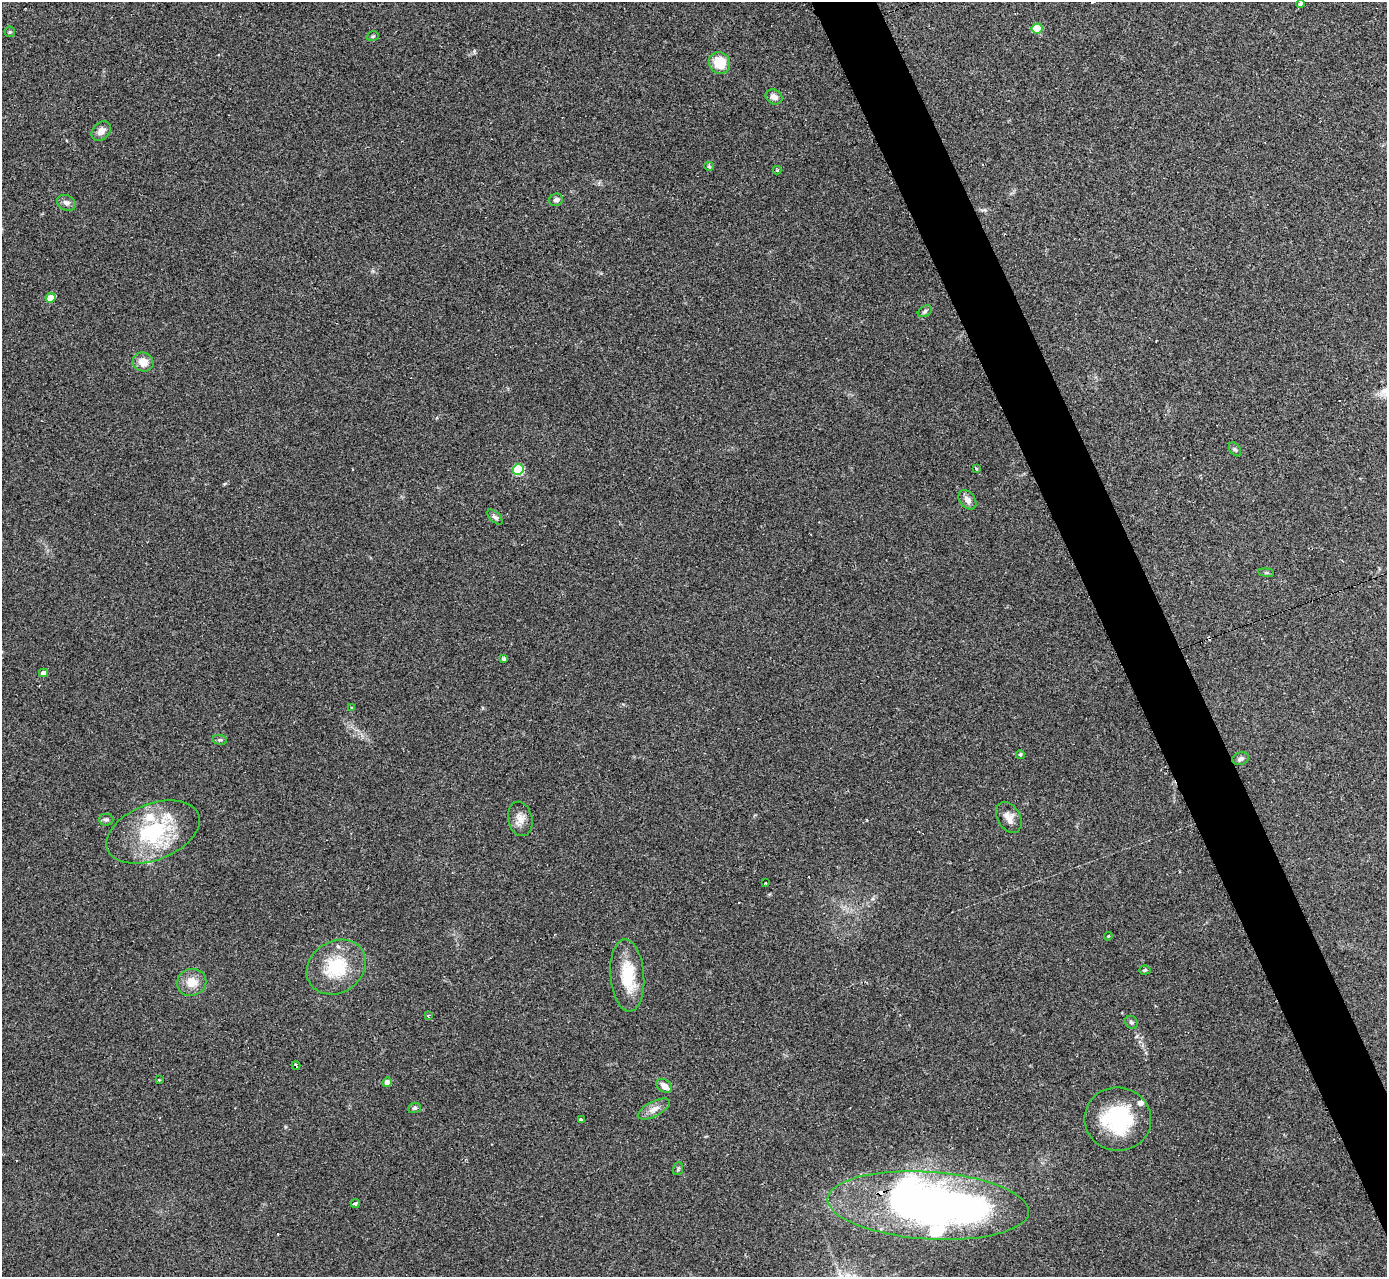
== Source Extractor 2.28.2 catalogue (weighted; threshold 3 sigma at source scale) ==
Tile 6 of 4 x 4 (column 2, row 2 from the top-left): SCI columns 1389-2773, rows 2701-3975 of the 5544 x 5527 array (HDU 1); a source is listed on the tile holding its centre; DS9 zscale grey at full resolution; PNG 1389 x 1279 px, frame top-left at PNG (2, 2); each listed source drawn as its Kron ellipse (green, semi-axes under 4 px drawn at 4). Shown black and unused: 4% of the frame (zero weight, under 2 of 3 exposures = <1% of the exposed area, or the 3 px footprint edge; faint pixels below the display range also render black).
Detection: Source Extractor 2.28.2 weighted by HDU 2 'WHT'; one run over the whole footprint, this tile lists its part. Background 0.0836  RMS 0.0078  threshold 0.035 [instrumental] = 3 sigma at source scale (4.5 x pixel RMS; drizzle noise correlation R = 1.50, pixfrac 1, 0.05/0.05 arcsec/px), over >= 5 px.
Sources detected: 59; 1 inside a brighter object's white glare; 3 cosmic-ray / hot-pixel residue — neither listed nor drawn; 6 inside a brighter listed object's ellipse — not listed separately; the other 49 listed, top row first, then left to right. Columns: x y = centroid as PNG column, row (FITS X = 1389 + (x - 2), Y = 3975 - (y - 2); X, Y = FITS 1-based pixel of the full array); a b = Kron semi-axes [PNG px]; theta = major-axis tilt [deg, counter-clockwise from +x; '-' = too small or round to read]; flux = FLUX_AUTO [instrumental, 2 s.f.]
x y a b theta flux
1300 4 4 4 - 2.2
1037 28 5 5 - 24
10 32 5 5 - 1
373 36 6 4 16 1.1
719 63 11 10 - 18
774 97 9 7 -31 5
101 131 11 8 46 4.4
709 166 5 4 - 0.9
777 170 4 4 - 1.1
556 200 7 6 - 2.7
66 203 10 7 -28 3.4
51 298 5 4 - 13
925 311 8 5 31 1.6
143 362 10 9 - 8.4
1235 449 8 5 -54 1.4
518 469 5 5 - 48
976 469 4 3 - 0.78
967 500 11 7 -53 4.6
495 517 9 5 -45 2.1
1266 573 8 4 -8 1.1
504 659 4 4 - 2.4
43 673 4 4 - 3.9
352 708 4 3 - 1
220 740 7 5 -7 1.5
1020 754 4 4 - 1.1
1241 759 8 6 14 2.4
1009 817 16 11 -59 6.7
520 819 17 12 -77 7.2
106 820 7 6 - 1.7
153 832 49 28 21 65
766 883 2 2 - 0.54
1108 936 4 3 - 0.7
336 967 31 25 33 38
1145 970 5 4 - 1
627 975 36 17 -85 29
192 982 15 13 18 11
428 1016 4 4 - 1.3
1131 1022 7 6 - 1.6
296 1066 4 3 - 1.5
159 1080 4 2 - 0.92
387 1082 5 4 - 5.3
664 1086 8 6 -35 6.2
414 1108 6 5 - 1.5
654 1109 18 7 27 5.7
1118 1119 33 31 -6 56
581 1120 4 3 - 6.9
678 1169 6 5 - 1.2
355 1203 4 3 - 16
928 1205 101 33 -4 470